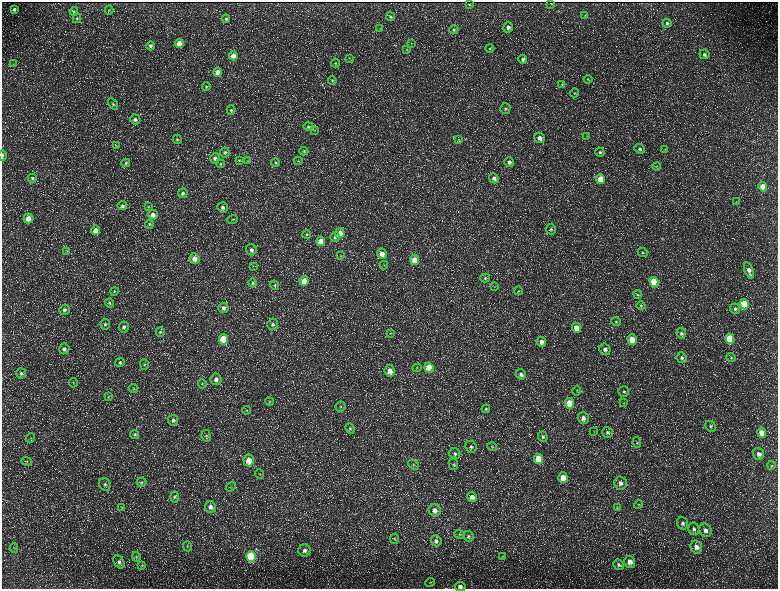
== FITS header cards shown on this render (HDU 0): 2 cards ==
NAXIS1  =                 1552 / length of data axis 1
NAXIS2  =                 1173 / length of data axis 2

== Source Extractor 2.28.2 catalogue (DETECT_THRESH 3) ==
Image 1552 x 1173 px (HDU 0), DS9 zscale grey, zoomed out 1/2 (1 PNG px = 2 x 2 image px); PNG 780 x 591 px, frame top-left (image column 1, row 1173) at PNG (2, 2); each listed source drawn as its Kron ellipse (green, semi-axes under 4 px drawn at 4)
Background 216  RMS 9.7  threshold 29.2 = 3 sigma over >= 5 px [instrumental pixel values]
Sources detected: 229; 38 cannot appear on this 1/2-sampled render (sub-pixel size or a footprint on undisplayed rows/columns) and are neither listed nor drawn; the other 191 listed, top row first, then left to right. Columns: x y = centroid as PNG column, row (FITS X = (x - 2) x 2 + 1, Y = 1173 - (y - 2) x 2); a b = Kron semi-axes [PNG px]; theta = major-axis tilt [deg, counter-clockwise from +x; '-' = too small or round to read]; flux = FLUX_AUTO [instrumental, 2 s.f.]
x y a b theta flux
551 3 2 1 - 1100
469 5 2 2 - 1500
14 9 4 3 - 4200
109 10 4 2 - 1500
74 11 4 4 - 2400
585 15 4 3 - 1300
390 17 4 4 - 3200
77 18 5 4 - 2800
226 19 4 3 - 3000
667 23 4 4 - 4000
508 27 5 5 - 7000
380 28 3 2 - 1000
454 30 4 4 - 3500
411 43 4 3 - 1300
179 44 4 4 - 23000
150 46 4 4 - 4900
490 48 4 4 - 2700
407 50 4 3 - 1800
704 54 5 4 - 5100
233 56 4 4 - 22000
349 58 3 2 - 880
523 59 4 4 - 5000
335 63 4 3 - 1800
13 64 3 2 - 1200
218 72 4 4 - 15000
588 79 4 3 - 1800
332 80 4 3 - 2000
562 84 4 3 - 1700
206 87 4 4 - 2500
575 93 4 3 - 2000
113 104 6 4 -59 3600
505 109 5 5 - 4000
231 110 4 4 - 2800
135 119 5 5 - 6700
308 127 5 4 - 2700
314 130 3 2 - 980
587 136 3 3 - 1100
539 138 5 5 - 11000
177 139 5 4 - 3200
458 139 3 2 - 1300
116 145 3 3 - 1300
640 149 5 4 - 4800
665 150 3 3 - 1600
304 151 4 4 - 2300
225 152 5 5 - 4700
600 152 5 4 - 3700
2 155 5 2 - 3300
215 158 5 5 - 6300
239 160 4 3 - 1800
247 160 3 2 - 990
298 161 4 3 - 1900
509 162 5 5 - 6300
126 163 4 4 - 2800
275 163 4 4 - 2400
221 164 4 4 - 2400
657 166 4 3 - 1900
32 178 4 4 - 2800
494 178 5 4 - 8900
600 179 5 4 - 33000
763 187 5 4 - 36000
183 193 5 4 - 4900
737 202 3 2 - 1000
122 206 4 4 - 4400
149 207 3 2 - 1300
222 207 5 5 - 6700
153 215 5 5 - 13000
28 218 5 4 - 21000
233 219 5 3 - 2100
149 224 4 4 - 2500
551 229 5 5 - 3900
95 230 5 4 - 18000
340 233 5 4 - 20000
307 234 4 4 - 3100
335 237 5 5 - 5100
321 241 5 4 - 32000
251 250 5 5 - 7400
67 251 3 3 - 1500
643 253 5 4 - 3000
382 254 5 5 - 16000
341 256 4 3 - 1700
194 259 5 5 - 16000
414 260 5 4 - 29000
384 265 4 3 - 1600
253 266 3 2 - 1300
749 270 8 4 -73 9800
485 278 5 4 - 3300
304 281 5 4 - 41000
654 282 5 4 - 66000
253 283 4 4 - 3300
275 285 5 4 - 2500
494 287 3 2 - 830
114 291 4 4 - 2200
518 291 4 4 - 2100
638 294 4 4 - 2200
109 303 4 4 - 2900
744 304 5 4 - 90000
641 306 4 4 - 2300
223 308 5 5 - 7300
735 309 5 5 - 4400
64 310 5 5 - 4900
616 322 5 4 - 2700
105 324 5 4 - 3600
273 324 6 5 - 5600
124 327 5 5 - 5800
576 328 5 4 - 23000
160 332 5 4 - 3000
391 333 4 2 - 1500
681 333 5 4 - 3800
223 339 5 4 - 93000
730 339 5 4 - 75000
632 340 5 4 - 31000
541 342 5 4 - 10000
64 349 5 5 - 6100
605 349 6 5 - 7700
682 358 5 5 - 5600
731 358 5 4 - 2800
120 362 5 4 - 3800
144 364 5 3 - 2400
429 367 5 4 - 63000
417 368 4 3 - 2200
390 371 6 5 - 16000
21 373 5 5 - 5000
521 374 5 5 - 7600
216 379 6 5 - 9700
73 383 5 2 - 1100
202 384 5 3 - 2400
133 388 5 4 - 2500
577 391 5 2 - 1700
624 391 5 5 - 3900
108 397 4 3 - 1400
270 402 5 4 - 2800
570 403 5 4 - 52000
624 403 4 3 - 1600
340 407 5 4 - 3500
486 409 4 4 - 2800
246 410 4 4 - 2200
583 418 6 5 - 11000
173 420 5 5 - 6600
711 426 6 5 - 4000
350 428 5 4 - 3300
594 431 4 2 - 1300
608 432 5 5 - 4200
762 433 5 4 - 21000
135 434 4 4 - 3200
206 436 6 4 -83 3300
543 437 5 5 - 4000
31 438 5 3 - 1900
637 442 6 4 -81 2900
471 447 6 5 - 5200
492 447 5 3 - 2000
455 454 5 5 - 4900
759 454 6 5 - 8800
539 459 5 4 - 52000
249 460 6 5 - 24000
26 461 5 3 - 2300
453 464 5 4 - 3400
414 465 6 3 -36 2700
771 465 4 4 - 2100
259 474 5 1 - 1200
563 478 5 4 - 32000
141 482 5 4 - 2600
620 483 6 6 - 8800
105 484 6 5 - 5300
231 487 5 3 - 1900
175 497 6 4 -89 3400
472 497 5 5 - 13000
639 505 4 3 - 2000
121 507 4 2 - 1100
210 507 6 5 - 8100
617 508 4 3 - 1900
435 510 6 6 - 11000
682 523 6 5 - 6200
694 529 6 5 - 6000
705 530 7 6 - 9300
459 534 5 4 - 2400
469 536 5 5 - 4000
394 539 5 4 - 2700
436 541 5 5 - 5900
188 546 5 4 - 2400
696 547 6 5 - 12000
14 548 5 3 - 1800
304 550 6 6 - 8000
251 556 5 5 - 160000
502 556 4 2 - 1400
136 557 5 3 - 2100
119 562 7 5 -55 6100
630 562 6 5 - 14000
142 565 4 3 - 1700
619 565 5 5 - 4800
430 582 5 4 - 2800
460 586 5 4 - 7300
At the frame edge (FLAGS 8, measured only in part): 2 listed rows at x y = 2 155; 460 586
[38 sub-pixel or undisplayed-footprint detections neither listed nor drawn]